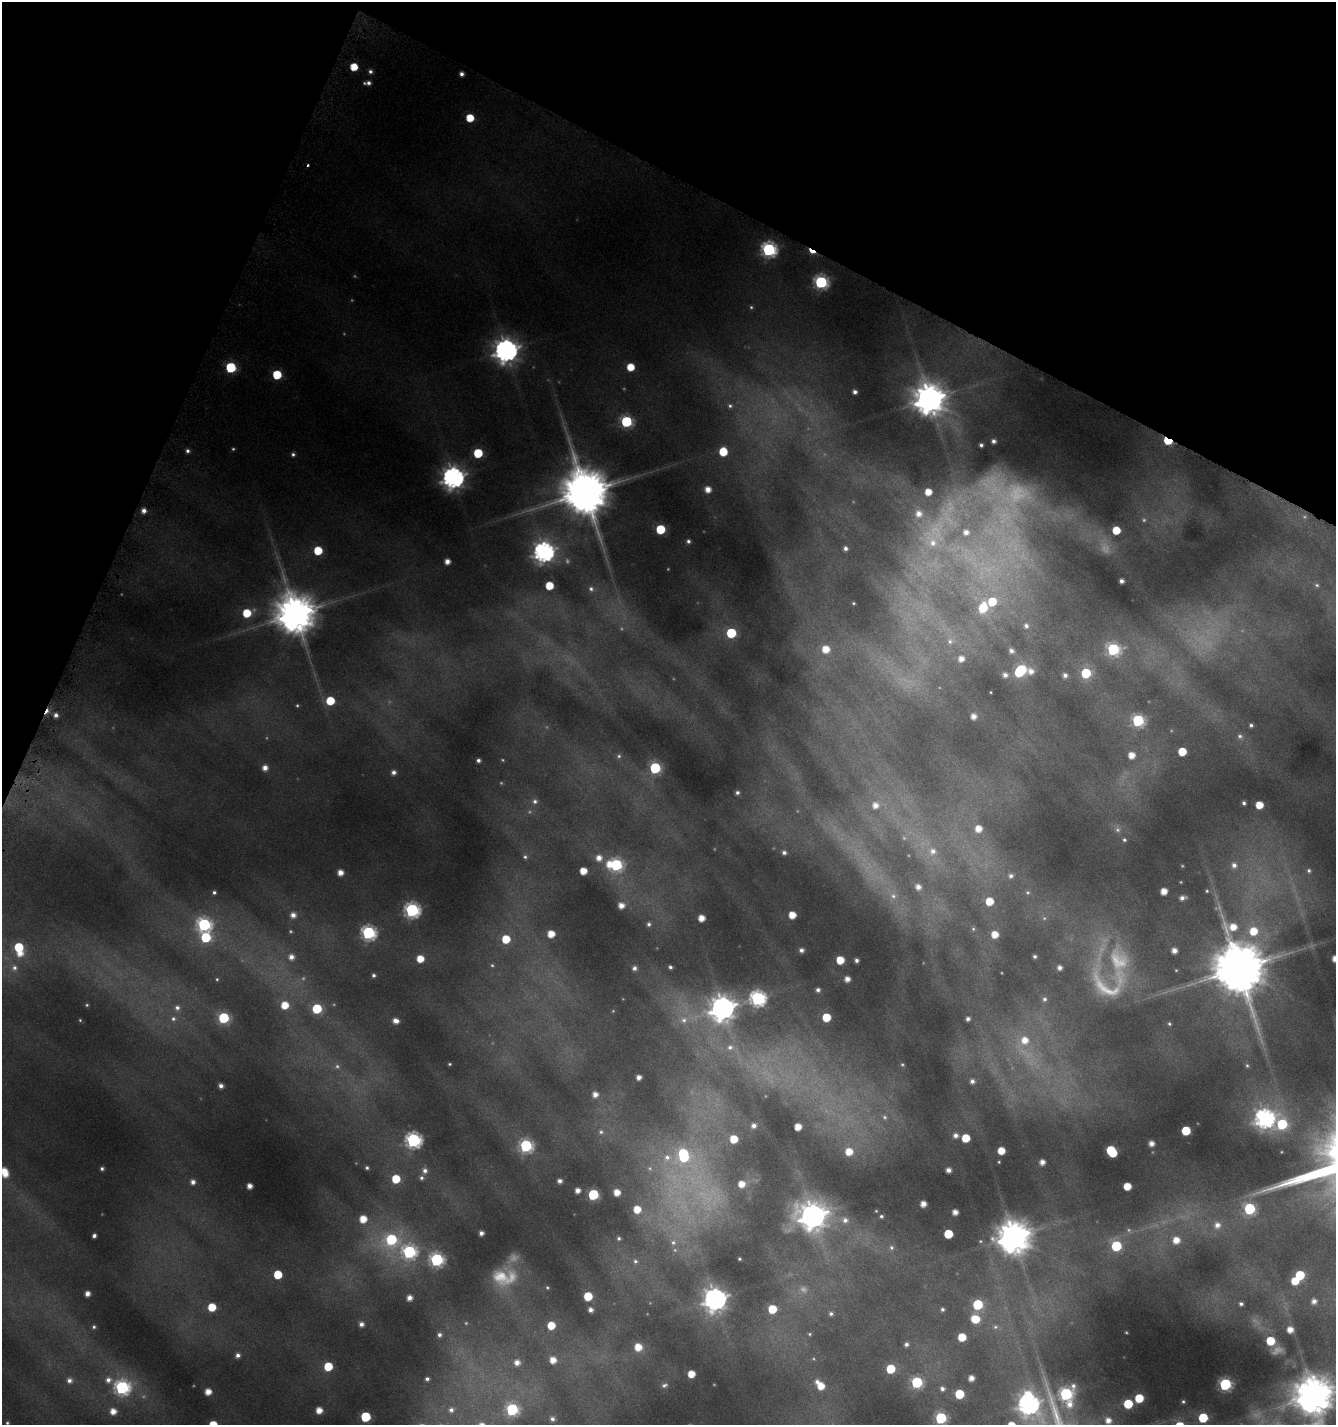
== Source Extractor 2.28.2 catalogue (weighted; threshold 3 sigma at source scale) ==
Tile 2 of 4 x 4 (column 2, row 1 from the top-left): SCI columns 1549-2882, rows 4298-5720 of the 5861 x 5722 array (HDU 1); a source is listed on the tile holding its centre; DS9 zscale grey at full resolution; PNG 1338 x 1427 px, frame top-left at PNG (2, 2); no overlay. Shown black and unused: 21% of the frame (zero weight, under 4 of 8 exposures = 2% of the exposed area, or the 3 px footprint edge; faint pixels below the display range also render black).
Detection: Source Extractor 2.28.2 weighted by HDU 2 'WHT'; one run over the whole footprint, this tile lists its part. Background 0.0867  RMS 0.0095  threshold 0.0388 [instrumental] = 3 sigma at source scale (4.09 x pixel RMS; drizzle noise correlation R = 1.36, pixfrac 0.8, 0.0396/0.0396 arcsec/px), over >= 5 px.
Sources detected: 354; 67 too faint to see at this stretch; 2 inside a brighter object's white glare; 2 cosmic-ray / hot-pixel residue — not listed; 12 inside a brighter listed object's ellipse — not listed separately; the other 271 listed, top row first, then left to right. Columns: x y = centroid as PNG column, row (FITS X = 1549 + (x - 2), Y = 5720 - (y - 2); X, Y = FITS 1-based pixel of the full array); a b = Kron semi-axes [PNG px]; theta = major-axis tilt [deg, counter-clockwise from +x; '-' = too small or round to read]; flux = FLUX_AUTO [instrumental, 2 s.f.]
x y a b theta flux
354 67 5 5 - 25
370 71 6 5 - 3.6
461 74 4 4 - 4.7
368 83 6 5 - 4.3
470 118 6 5 - 28
769 250 7 7 - 260
812 251 9 4 -25 14
821 282 7 7 - 210
751 307 5 5 - 1.8
506 350 9 9 - 1000
231 367 6 6 - 79
630 367 6 5 - 24
277 375 6 6 - 45
855 392 4 4 - 3.9
929 399 11 10 - 2200
730 406 8 8 - 5.1
626 421 7 6 - 120
1168 441 6 4 -17 52
188 451 5 5 - 3.2
723 452 6 6 - 33
478 453 6 6 - 53
293 454 5 5 - 2.8
453 478 8 8 - 820
708 489 5 5 - 10
585 492 15 13 -55 6100
1008 492 92 49 -16 160
144 511 5 5 - 6.5
948 512 87 49 64 210
1004 515 140 67 -85 320
660 529 6 6 - 53
1116 530 5 5 - 30
688 541 4 4 - 2.8
845 548 4 4 - 4
318 551 6 6 - 31
544 552 8 8 - 630
447 561 5 5 - 8.7
1121 581 4 4 - 5
1317 585 7 6 - 2.5
549 586 6 5 - 31
591 589 7 6 - 3.4
992 601 6 6 - 32
983 608 9 7 72 32
247 613 7 6 - 34
295 614 12 11 - 3900
1026 626 6 5 - 3.7
731 633 6 6 - 65
950 641 10 9 - 6
826 649 7 7 - 18
1113 649 8 7 - 140
1011 651 6 5 - 5.1
961 659 7 6 - 11
1020 671 9 6 50 110
1031 671 8 8 - 9.2
1086 673 6 6 - 57
1005 675 7 7 - 6.7
1065 675 5 5 - 4.8
991 692 3 2 - 0.95
330 701 6 6 - 33
56 715 5 5 - 4.7
973 716 6 6 - 8.9
1138 720 7 6 - 150
1251 725 5 5 - 2.8
1240 736 10 8 -47 5.1
1182 752 6 6 - 30
1131 755 6 6 - 14
619 756 7 6 - 2.8
478 760 4 4 - 3.6
265 768 6 5 - 7.9
655 768 6 6 - 110
393 772 5 5 - 4.9
737 793 4 4 - 2.9
535 801 8 7 - 4.5
1244 803 4 4 - 2.7
875 805 8 7 - 9.6
1259 805 6 5 - 23
978 829 7 7 - 15
1124 840 6 5 - 2.2
932 851 12 12 - 14
784 852 6 5 - 4
525 857 6 6 - 2.7
599 858 8 8 - 10
616 865 7 7 - 150
1234 865 9 8 - 7.4
583 871 5 5 - 18
1309 871 8 7 - 4.2
340 872 5 5 - 10
1011 876 7 7 - 4.4
918 887 7 6 - 7.6
1164 891 5 5 - 14
1207 891 3 3 - 1.2
214 892 4 3 - 2.3
893 896 12 11 - 9.5
1182 898 6 4 10 5.3
989 901 6 6 - 24
621 905 6 6 - 10
412 910 7 7 - 260
293 915 6 6 - 7.1
792 915 5 5 - 20
701 918 5 5 - 14
649 924 6 5 - 2.9
204 925 7 7 - 200
973 929 6 5 - 1.7
1253 931 8 8 - 25
368 933 7 7 - 230
551 934 6 5 - 19
995 934 5 5 - 16
206 937 7 7 - 69
506 939 6 6 - 33
19 947 6 6 - 43
801 950 5 5 - 4.6
1174 951 5 5 - 8.4
1035 956 4 3 - 2.3
291 957 7 7 - 7.4
420 959 6 6 - 20
1335 959 5 5 - 13
840 960 6 6 - 28
856 960 4 4 - 3.9
492 965 7 5 -27 2
670 967 4 4 - 2.5
14 968 10 10 - 7.9
634 968 5 4 - 3.8
1239 969 17 14 -68 7300
1176 970 4 4 - 0.99
374 975 4 4 - 2.7
847 979 5 5 - 8.7
1108 986 62 49 -45 86
818 990 5 5 - 4
757 998 8 7 - 310
1044 999 7 6 - 3.2
87 1005 5 4 - 1.5
285 1005 7 7 - 21
177 1008 8 8 - 5.3
722 1008 13 9 19 1300
317 1009 6 6 - 59
826 1017 6 6 - 32
224 1018 6 6 - 88
173 1019 8 7 - 4.4
968 1019 4 4 - 4.3
396 1021 6 5 - 7.8
1169 1024 5 4 - 1.8
1024 1040 18 13 42 29
730 1047 11 8 11 7.6
450 1064 3 3 - 1.2
1247 1065 6 5 - 1.9
337 1066 9 9 - 5.7
639 1077 5 4 - 6.7
972 1081 6 6 - 5.1
221 1086 4 4 - 5.1
595 1094 6 6 - 8.2
884 1117 10 9 - 6.6
1264 1118 9 9 - 480
1282 1124 8 8 - 69
754 1126 4 4 - 4.7
798 1127 5 5 - 16
1186 1131 6 6 - 45
601 1132 8 7 - 3.4
956 1135 6 6 - 6.3
966 1138 6 6 - 31
734 1139 6 6 - 26
413 1140 7 7 - 300
1151 1143 5 5 - 8.3
526 1146 7 7 - 170
1001 1151 5 5 - 21
1111 1151 8 6 -54 76
849 1152 7 7 - 19
683 1153 4 3 - 38
667 1158 21 18 44 30
999 1162 3 3 - 1
1042 1162 5 5 - 8.3
367 1168 4 3 - 2.1
102 1169 4 4 - 2.5
948 1170 5 5 - 6.8
425 1171 7 6 - 5.1
5 1174 7 6 - 13
422 1178 6 5 - 2.7
396 1179 6 6 - 37
560 1181 5 4 - 5.4
193 1182 6 6 - 6
741 1184 6 6 - 14
250 1186 5 4 - 7.9
1127 1186 5 5 - 22
577 1190 5 5 - 7.7
703 1191 188 90 -56 400
617 1192 5 5 - 14
593 1194 6 6 - 97
923 1204 5 5 - 10
637 1209 7 6 - 20
1249 1209 7 6 - 110
955 1212 5 5 - 8.7
813 1216 11 10 - 1400
881 1216 4 3 - 2.1
363 1219 6 6 - 19
845 1220 12 9 -22 8.9
1217 1225 10 9 - 11
481 1233 5 4 - 5.4
948 1234 6 5 - 44
94 1236 4 4 - 3.4
1014 1237 10 10 - 2600
619 1238 4 4 - 2.3
391 1239 12 10 52 99
1176 1240 9 8 - 17
980 1241 4 3 - 1.1
673 1242 13 10 78 11
1116 1246 7 6 - 74
891 1248 7 7 - 3.2
409 1252 8 8 - 200
739 1259 3 3 - 1.5
437 1260 7 7 - 200
635 1261 8 7 - 3.8
278 1274 6 6 - 35
1300 1275 6 6 - 52
547 1288 3 3 - 1.1
87 1294 5 4 - 7
588 1296 6 6 - 38
409 1298 5 5 - 8.1
715 1299 9 9 - 970
1314 1301 6 6 - 6.8
978 1304 6 6 - 75
1241 1304 4 4 - 2.9
212 1307 6 6 - 29
772 1309 6 6 - 35
942 1309 4 4 - 3
590 1310 4 4 - 5
831 1314 6 6 - 3.4
975 1319 8 7 - 29
361 1324 5 5 - 5.8
551 1325 6 5 - 24
94 1327 5 4 - 2.1
995 1327 8 7 - 3.9
1290 1330 5 5 - 12
810 1334 5 4 - 1.6
439 1335 6 6 - 4
962 1337 6 5 - 30
1270 1341 6 6 - 34
906 1344 5 5 - 3.7
638 1347 7 7 - 19
238 1355 6 6 - 4.9
553 1360 6 6 - 13
517 1362 8 7 - 8.9
328 1366 6 6 - 36
891 1369 6 6 - 44
691 1374 5 5 - 18
971 1378 5 5 - 9.2
427 1379 5 5 - 3.3
70 1380 9 9 - 7.8
108 1380 12 10 -7 11
917 1382 6 6 - 120
1225 1384 6 6 - 170
664 1385 9 7 20 4.1
821 1386 7 6 - 19
122 1387 8 8 - 240
942 1389 7 6 - 5.1
208 1392 5 5 - 13
959 1394 6 6 - 50
1066 1394 9 7 42 200
1314 1396 13 12 - 3600
1139 1398 6 6 - 38
1183 1402 5 4 - 1.9
1028 1404 15 13 9 710
1069 1404 15 13 46 20
1128 1404 6 6 - 46
512 1409 7 7 - 150
319 1410 5 5 - 13
451 1410 10 9 - 8.5
113 1411 7 7 - 13
366 1417 6 6 - 68
941 1418 7 6 - 130
1203 1418 6 6 - 54
552 1419 6 6 - 4.5
1108 1420 8 8 - 11
7 1423 4 3 - 1.5
Overlapping masked pixels (flux is a lower limit): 2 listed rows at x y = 812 251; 1168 441
Isophote crosses this tile's border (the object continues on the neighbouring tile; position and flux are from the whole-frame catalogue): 4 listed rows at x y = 1335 959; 5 1174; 1314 1396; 941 1418